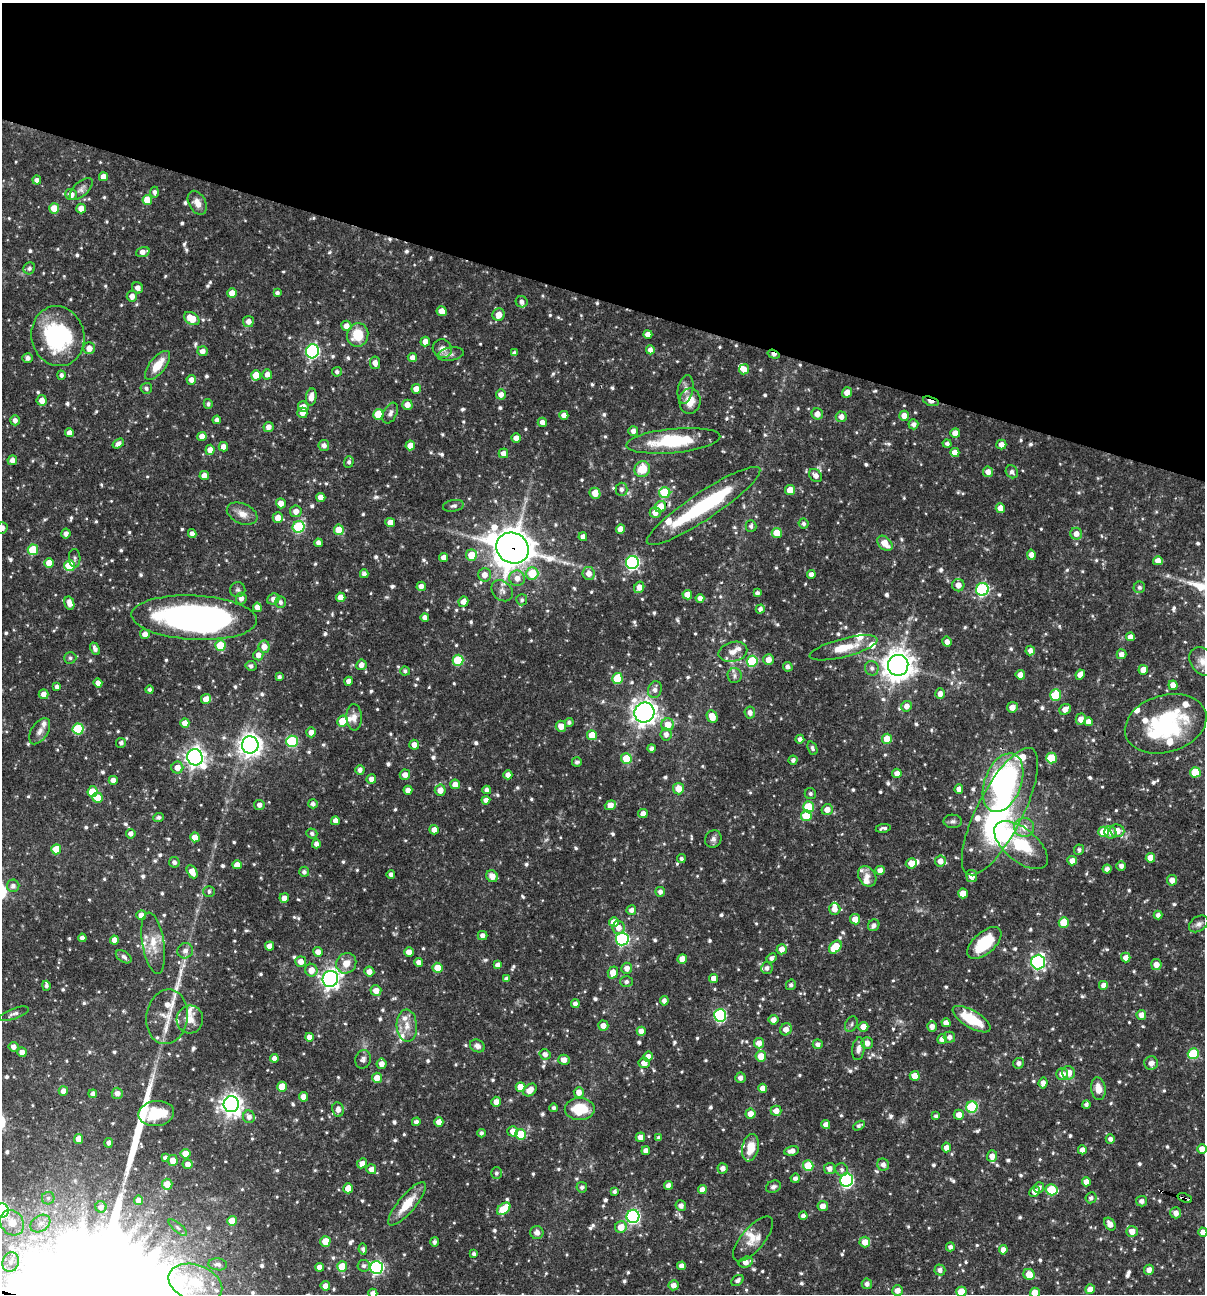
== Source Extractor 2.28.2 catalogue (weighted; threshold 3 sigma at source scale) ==
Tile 2 of 4 x 4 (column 2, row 1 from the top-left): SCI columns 1453-2655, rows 3875-5166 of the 5187 x 5168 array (HDU 1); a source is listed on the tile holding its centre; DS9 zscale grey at full resolution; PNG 1207 x 1296 px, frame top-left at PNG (2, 3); each listed source drawn as its Kron ellipse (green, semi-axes under 4 px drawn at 4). Shown black and unused: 23% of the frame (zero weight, under 3 of 4 exposures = <1% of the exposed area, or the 3 px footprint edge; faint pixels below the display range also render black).
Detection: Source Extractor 2.28.2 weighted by HDU 2 'WHT'; one run over the whole footprint, this tile lists its part. Background 0.0711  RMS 0.0035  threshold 0.0159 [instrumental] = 3 sigma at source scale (4.5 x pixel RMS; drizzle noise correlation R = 1.50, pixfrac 1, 0.05/0.05 arcsec/px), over >= 5 px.
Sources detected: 942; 1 too faint to see at this stretch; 3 inside a brighter object's white glare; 2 long thin detections or spike segments (spike, bleed or trail) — neither listed nor drawn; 37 inside a brighter listed object's ellipse — not listed separately; of the other 899, all 500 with FLUX_AUTO >= 0.883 (the completeness limit of this list) listed and drawn (399 fainter detections not listed), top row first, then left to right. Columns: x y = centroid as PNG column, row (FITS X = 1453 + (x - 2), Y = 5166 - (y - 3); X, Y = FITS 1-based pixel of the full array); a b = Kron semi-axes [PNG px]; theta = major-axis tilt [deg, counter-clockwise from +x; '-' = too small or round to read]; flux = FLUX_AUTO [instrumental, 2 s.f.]
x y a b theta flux
103 177 4 4 - 2.8
37 180 4 4 - 1.5
81 189 14 7 42 1.6
154 192 5 4 - 1.1
71 194 6 5 - 2.9
147 200 5 5 - 5.6
197 203 13 8 -62 3.3
54 208 5 5 - 5.6
81 209 5 5 - 3.8
143 252 7 4 18 2.3
29 268 6 5 - 1.1
137 288 6 5 - 1.9
232 293 5 4 - 4.2
277 293 4 4 - 1
132 296 5 5 - 2.3
522 302 6 5 - 1.2
442 311 5 5 - 3.6
499 315 6 6 - 3.6
192 318 8 5 -33 7.4
248 321 5 5 - 2.1
346 326 5 5 - 3
648 334 4 4 - 2.6
358 335 12 10 76 9.4
58 336 30 26 -76 38
425 342 5 5 - 2.5
89 348 6 5 - 2.9
442 349 10 9 - 2.3
650 350 4 4 - 1.9
202 351 5 5 - 2.1
312 351 7 6 - 63
514 353 4 4 - 1
450 354 14 6 8 1.7
774 354 6 3 -18 1.8
412 357 4 4 - 2
28 358 5 5 - 1.4
375 363 6 5 - 2.5
157 365 17 8 51 6.4
744 369 5 5 - 2.6
337 372 5 5 - 1
267 374 5 5 - 2.1
61 375 4 4 - 1.1
256 375 5 5 - 6.1
191 380 5 4 - 2.2
146 388 6 5 - 1
416 389 5 5 - 3.4
686 389 14 7 80 2.2
847 392 5 4 - 3.3
501 394 5 5 - 2.4
311 397 8 5 82 3.3
42 400 5 5 - 2.8
690 401 13 10 83 5
931 401 8 4 -18 4
208 404 5 4 - 0.92
407 405 5 5 - 2.8
303 407 5 5 - 2.6
302 413 5 5 - 2.3
390 413 11 6 64 1.4
378 414 5 5 - 11
817 414 5 5 - 2.6
564 415 4 4 - 2.5
904 416 5 5 - 3.2
841 417 5 5 - 2.2
15 420 5 5 - 1.6
217 420 4 4 - 1.5
542 422 5 4 - 1.9
913 424 5 5 - 1.3
268 427 5 5 - 2
633 431 5 5 - 1.8
69 433 4 4 - 2.3
955 433 4 4 - 3.4
202 436 4 4 - 3.4
516 438 4 4 - 2.5
673 441 47 12 5 21
947 443 4 4 - 0.99
118 444 6 4 34 1.6
324 445 5 5 - 1.6
410 445 5 4 - 3.6
1001 445 5 5 - 2.8
223 447 5 4 - 2.2
210 450 5 4 - 2.7
955 452 4 4 - 2.8
503 453 5 4 - 2.4
12 460 5 4 - 1.9
349 462 5 5 - 1
642 469 8 7 - 7.6
988 472 5 5 - 2.4
1012 472 7 6 - 0.98
204 475 5 4 - 2.7
816 476 7 5 -43 1.9
621 489 6 6 - 1.3
790 490 5 5 - 5.9
595 493 6 5 - 3.7
665 493 5 5 - 18
321 497 4 4 - 2.6
281 503 5 4 - 2.8
453 506 10 5 9 1.1
703 506 67 13 34 33
660 507 6 5 - 7.1
1000 508 5 4 - 3
296 511 6 5 - 2.7
655 512 5 5 - 3
242 514 16 10 -24 3.3
278 518 5 5 - 3.6
390 522 5 4 - 3.3
804 523 5 5 - 0.91
751 526 6 5 - 0.97
299 527 6 5 - 27
2 528 6 5 - 1.9
620 529 4 4 - 2.8
339 530 5 5 - 7.8
777 533 5 5 - 6.5
66 534 5 4 - 1.7
192 534 4 4 - 1.7
1076 534 6 6 - 2.4
583 537 4 4 - 2
318 543 4 4 - 1.6
885 543 9 6 -44 4.5
513 548 16 15 - 840
33 550 5 5 - 13
471 555 6 5 - 6.8
1031 555 5 4 - 2.3
444 557 4 4 - 2.6
75 558 9 6 -88 0.93
1158 561 5 4 - 2.5
632 562 6 6 - 63
49 563 5 5 - 5
70 566 5 5 - 18
532 573 6 6 - 11
589 573 6 6 - 2.9
364 574 4 4 - 1.4
811 574 4 4 - 1.8
484 575 7 6 - 2.7
517 578 8 7 - 3
958 585 6 6 - 2.8
421 586 4 4 - 2.1
639 587 6 5 - 2.7
1139 587 6 5 - 0.91
982 589 6 6 - 46
238 590 7 7 - 0.97
502 591 12 9 -44 2
757 593 4 4 - 1
687 595 5 4 - 3.9
341 597 5 4 - 2.8
241 598 6 5 - 1.8
700 598 4 4 - 2.1
273 599 6 5 - 1.6
522 600 5 5 - 0.92
280 602 6 5 - 1.1
463 602 5 5 - 2.4
69 603 7 4 -76 2.6
257 607 4 4 - 2.4
760 609 4 4 - 1.3
194 618 63 22 -3 130
425 618 4 4 - 1.6
145 634 5 5 - 2.3
1130 637 4 4 - 2.2
947 642 5 4 - 1.9
220 646 5 5 - 13
264 647 6 5 - 3
844 648 35 9 15 8.3
95 649 6 4 -66 1.4
1030 651 5 5 - 1.7
733 652 14 9 14 3.1
1121 654 5 5 - 2.2
258 655 5 5 - 2.3
70 658 6 5 - 0.89
768 659 5 5 - 2.8
458 660 5 5 - 18
752 661 5 5 - 21
1203 662 15 12 -52 3.2
361 665 5 5 - 2.2
898 665 10 10 - 440
251 666 5 5 - 1.1
788 667 5 4 - 1.4
872 668 7 7 - 1.3
1143 670 5 4 - 4.4
405 671 5 4 - 0.92
1020 675 5 4 - 3.1
1080 675 5 4 - 2.3
734 676 7 7 - 1.2
279 677 4 3 - 1
617 679 5 5 - 13
349 681 4 4 - 2.1
98 683 4 4 - 2.3
1173 685 5 4 - 2.9
57 687 4 4 - 1.3
150 690 4 4 - 0.91
655 690 8 6 71 1.8
44 694 5 5 - 2.3
940 694 5 4 - 2
1056 695 6 5 - 18
206 699 5 5 - 2.9
907 706 5 5 - 2.2
1012 707 5 5 - 2.6
1065 709 6 5 - 2.4
750 712 6 5 - 1.8
644 713 10 10 - 250
354 717 13 8 -88 2.5
712 717 6 5 - 4.5
1081 719 5 5 - 2.6
343 721 5 5 - 8.6
569 722 4 4 - 0.95
1088 722 4 4 - 2.2
185 723 5 4 - 2.6
1166 724 42 28 16 40
668 725 6 6 - 4.8
561 726 5 5 - 3.7
78 729 5 5 - 22
40 731 14 8 57 2.1
311 732 5 5 - 2.4
666 734 6 5 - 1.9
592 735 5 5 - 7
800 739 4 4 - 1.4
887 739 5 5 - 5.8
292 741 6 5 - 30
121 743 5 5 - 1.1
250 745 8 8 - 240
414 745 5 5 - 2.3
651 748 4 4 - 1.1
812 748 7 4 -67 0.9
195 757 8 7 - 190
626 758 5 5 - 8.5
1051 758 5 5 - 11
793 760 4 4 - 1.1
577 762 5 4 - 1
177 768 6 6 - 3
360 770 5 4 - 1.8
1195 772 5 5 - 12
897 773 5 4 - 2.3
405 775 5 5 - 2.4
508 775 4 4 - 2.6
371 779 5 4 - 2.1
113 780 4 4 - 2.7
1003 783 30 18 69 79
455 784 5 5 - 3
678 789 5 5 - 4.2
959 789 4 4 - 2.1
408 790 4 4 - 2.2
440 790 5 5 - 3.3
487 790 4 4 - 1.5
92 792 5 5 - 7
810 794 6 5 - 0.93
98 798 5 5 - 5.5
486 800 4 4 - 1.7
313 804 5 4 - 1.3
259 805 5 5 - 1.5
610 805 5 4 - 3.5
808 807 5 5 - 16
827 810 5 5 - 2.7
1000 812 70 23 63 61
643 814 5 4 - 2.4
806 816 5 5 - 9.1
159 817 5 4 - 1
335 821 4 4 - 2.1
953 821 9 6 -2 1
1024 827 10 9 - 3.8
883 828 7 3 9 0.98
434 830 5 4 - 2.4
1117 831 7 6 - 3.6
1104 832 5 5 - 10
1110 832 6 6 - 1.7
312 833 5 5 - 1
131 834 5 5 - 1.4
195 837 5 4 - 5.2
713 839 9 8 - 1.4
316 844 4 4 - 1.5
1021 845 32 16 -40 19
56 849 5 5 - 6.9
1079 850 5 5 - 0.9
1150 858 5 4 - 3.4
681 859 4 4 - 0.92
940 861 5 5 - 2.9
1072 861 5 4 - 2.5
174 862 5 5 - 1.3
911 863 5 5 - 3.1
237 865 5 4 - 2.8
1121 866 5 4 - 1.6
1107 869 4 4 - 1.6
880 870 4 4 - 3
192 872 7 5 -62 3.5
304 872 5 5 - 1.2
391 874 4 4 - 1.2
492 876 6 5 - 2.7
867 876 11 8 -57 2.5
972 876 6 5 - 2.8
1172 880 5 5 - 2.4
13 886 6 6 - 1.4
209 891 5 5 - 0.94
660 892 5 5 - 1.3
963 893 5 5 - 5.3
284 898 5 4 - 2.3
835 909 6 6 - 2.8
631 910 5 5 - 1.5
141 915 5 5 - 2.5
1158 915 4 4 - 1.3
855 919 5 5 - 3.9
614 922 5 5 - 3.5
1064 922 5 5 - 9
1199 924 10 7 32 1.4
874 925 6 5 - 1.5
618 928 6 6 - 2.5
482 935 5 4 - 1.7
82 938 4 4 - 2
622 939 6 6 - 49
114 940 4 4 - 2.7
153 943 31 11 -81 6.5
984 943 21 10 42 14
270 946 5 4 - 2.4
835 947 7 5 47 9.4
782 949 5 5 - 2.6
185 951 8 7 - 1.7
318 952 5 5 - 2.5
409 952 5 5 - 2.7
124 957 9 5 -34 1.1
771 958 5 4 - 1.2
1126 958 5 4 - 2.3
682 959 5 5 - 4.5
301 962 5 5 - 2.8
419 962 4 4 - 2.1
1038 962 7 7 - 77
346 963 10 9 - 4
498 965 4 4 - 2.4
1156 965 5 5 - 2.9
437 968 5 5 - 5.6
627 968 5 5 - 2.4
767 968 5 5 - 1.4
311 970 6 6 - 3.3
369 972 5 5 - 2.4
613 973 6 5 - 4.1
713 978 4 4 - 2.4
330 979 8 7 - 160
507 979 4 4 - 1.4
626 982 6 5 - 1.2
791 985 5 5 - 0.94
1104 985 5 5 - 2.6
46 986 5 3 - 0.88
376 991 5 5 - 3.3
664 1001 5 4 - 1.6
575 1004 4 4 - 1.6
14 1014 16 5 20 1.3
720 1015 6 6 - 43
1141 1015 5 5 - 2.7
167 1017 27 21 81 8.5
190 1019 14 13 - 4
971 1019 21 8 -31 12
774 1020 5 5 - 2.5
946 1023 4 4 - 2.5
851 1024 8 5 63 0.91
407 1026 16 10 -87 4.1
603 1026 5 5 - 2.5
932 1026 5 4 - 1.9
863 1027 5 5 - 3.4
786 1029 6 5 - 2.7
641 1031 4 4 - 2.5
309 1037 4 4 - 2.2
949 1037 6 5 - 1.6
942 1039 5 5 - 2.3
759 1043 5 5 - 2.8
867 1043 6 5 - 2.3
818 1044 5 5 - 1.6
477 1046 8 6 -26 1.6
13 1047 5 5 - 2.1
858 1049 11 6 82 1.8
22 1052 5 4 - 2.6
545 1054 5 5 - 1.7
1193 1054 5 5 - 17
648 1056 5 4 - 2.3
761 1056 5 5 - 5.3
274 1058 4 4 - 2
363 1059 9 7 73 1.5
564 1060 5 5 - 2.7
644 1063 5 5 - 2.8
1018 1063 5 5 - 1.4
1151 1063 7 6 - 2.3
382 1064 5 5 - 2.3
1068 1073 7 6 - 3.8
1062 1074 6 6 - 2.6
915 1076 5 5 - 4.3
377 1078 5 5 - 3.8
740 1078 5 5 - 1.7
1043 1083 5 4 - 1.9
282 1087 5 5 - 6.2
520 1087 5 5 - 5.5
763 1088 4 4 - 2.6
1098 1089 11 7 -80 3.6
530 1090 7 5 42 3.4
63 1091 5 5 - 2.4
579 1092 5 5 - 2.8
117 1093 5 5 - 2
93 1094 4 4 - 1.6
303 1097 5 4 - 2.8
496 1102 5 4 - 2.5
231 1104 8 7 - 230
1086 1104 4 4 - 1
972 1107 5 5 - 28
554 1108 4 4 - 0.94
338 1109 7 5 -80 1.9
580 1109 15 11 1 11
776 1111 5 5 - 2.3
156 1113 18 12 8 12
750 1114 5 5 - 3.3
959 1115 5 5 - 3
936 1116 4 4 - 0.92
249 1117 6 6 - 1.8
416 1122 4 4 - 1.4
439 1122 5 4 - 2.8
826 1124 4 4 - 2.2
859 1126 6 4 29 0.97
513 1131 5 5 - 2.7
481 1133 4 4 - 0.93
521 1134 5 5 - 15
640 1137 5 4 - 2.4
659 1138 4 4 - 1.3
79 1139 5 4 - 3.6
1110 1139 4 4 - 1.4
108 1143 5 4 - 1.3
946 1147 5 4 - 2.6
750 1148 14 8 77 5.7
1202 1149 5 4 - 2.9
1082 1150 4 4 - 2.1
646 1151 4 4 - 2.3
792 1151 7 4 12 2.2
185 1154 5 5 - 5.8
992 1156 6 5 - 2.5
165 1158 4 4 - 1.4
173 1161 5 5 - 2.9
362 1163 5 4 - 2.6
188 1164 5 5 - 2
883 1165 6 5 - 1.8
808 1166 5 5 - 12
723 1168 5 5 - 1.8
830 1168 5 5 - 2.1
371 1169 5 5 - 2.2
842 1169 6 6 - 1
496 1173 6 5 - 0.96
795 1178 5 4 - 1.3
847 1180 6 6 - 59
1086 1182 4 4 - 2.5
167 1184 5 5 - 3.9
668 1185 4 4 - 2
582 1187 5 5 - 1.1
773 1187 8 6 24 1.2
1039 1187 5 5 - 1.1
348 1188 5 4 - 5.8
702 1190 4 4 - 2.3
1051 1190 6 5 - 16
1035 1191 5 5 - 2.5
614 1192 4 4 - 0.96
48 1198 6 6 - 0.92
1091 1198 6 5 - 1.2
1185 1198 7 3 -22 1.5
138 1200 5 4 - 2.5
1141 1201 5 5 - 1.5
407 1204 27 8 50 7.9
681 1206 5 5 - 1.7
823 1206 5 5 - 2.7
101 1207 5 5 - 1.4
504 1209 7 5 41 11
2 1211 7 6 - 56
1176 1213 5 5 - 2.2
633 1216 6 6 - 70
803 1216 4 4 - 1.5
232 1221 5 5 - 6.3
12 1223 13 11 -55 6.1
40 1224 11 8 32 2.5
1110 1224 7 5 -55 2.6
621 1227 6 5 - 4.5
178 1228 11 4 -41 1.1
1132 1231 5 5 - 3.3
537 1232 6 6 - 1.7
1203 1232 4 4 - 2.4
753 1239 28 11 50 5
325 1241 5 5 - 6.7
434 1242 5 4 - 1.1
865 1242 5 5 - 3.6
950 1247 4 4 - 1.4
363 1249 5 4 - 1
1003 1250 4 4 - 2.1
474 1254 4 3 - 0.94
11 1262 10 8 74 2.9
746 1262 7 5 16 2.6
218 1264 9 6 -6 1.2
364 1266 6 6 - 1.1
682 1266 4 4 - 2.3
320 1267 4 4 - 2.3
342 1267 5 5 - 9.8
377 1267 6 6 - 65
940 1270 5 5 - 1.5
1149 1270 5 5 - 2.3
1029 1274 6 5 - 5.2
737 1280 7 4 38 1.2
195 1283 28 18 -20 16
867 1284 5 5 - 1.6
673 1285 5 5 - 2.1
325 1286 4 4 - 2.4
1090 1289 5 5 - 3.4
897 1291 5 5 - 2.5
961 1292 5 5 - 7.5
373 1293 4 4 - 1.8
1035 1293 5 5 - 5.4
Overlapping masked pixels (flux is a lower limit): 10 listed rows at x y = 774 354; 931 401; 660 507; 513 548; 632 562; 1166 724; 78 729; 1003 783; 776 1111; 1185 1198
Isophote crosses this tile's border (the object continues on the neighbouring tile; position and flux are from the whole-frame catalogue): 9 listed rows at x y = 2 528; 1203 662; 1166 724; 1202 1149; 2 1211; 1203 1232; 961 1292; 373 1293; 1035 1293